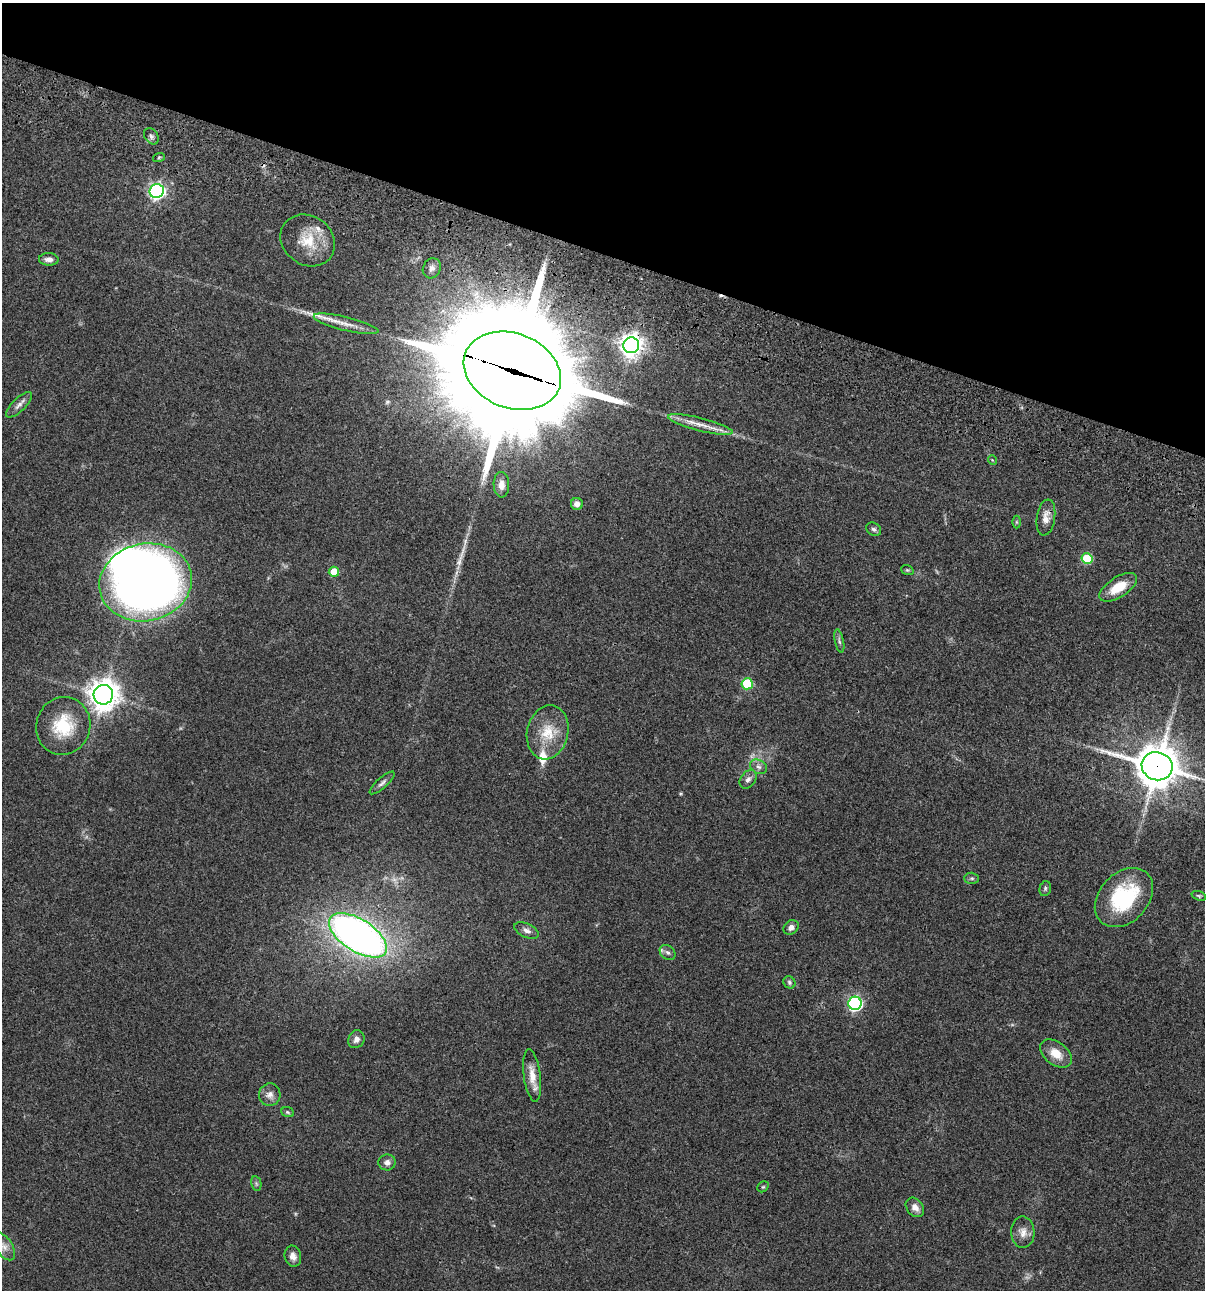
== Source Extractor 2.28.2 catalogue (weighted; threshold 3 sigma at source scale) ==
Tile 2 of 4 x 4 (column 2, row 1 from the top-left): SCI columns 1437-2639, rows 3986-5273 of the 5404 x 5390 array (HDU 1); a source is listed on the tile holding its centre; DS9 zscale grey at full resolution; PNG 1207 x 1292 px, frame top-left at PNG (2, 3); each listed source drawn as its Kron ellipse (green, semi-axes under 4 px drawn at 4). Shown black and unused: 20% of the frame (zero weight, under 3 of 4 exposures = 9% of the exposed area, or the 3 px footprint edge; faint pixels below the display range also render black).
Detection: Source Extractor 2.28.2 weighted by HDU 2 'WHT'; one run over the whole footprint, this tile lists its part. Background 0.0464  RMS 0.0055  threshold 0.0247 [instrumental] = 3 sigma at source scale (4.5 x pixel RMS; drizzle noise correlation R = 1.50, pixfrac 1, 0.05/0.05 arcsec/px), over >= 5 px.
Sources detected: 62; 2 too faint to see at this stretch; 1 inside a brighter object's white glare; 2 cosmic-ray / hot-pixel residue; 2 long thin detections or spike segments (spike, bleed or trail) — neither listed nor drawn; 2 inside a brighter listed object's ellipse — not listed separately; the other 53 listed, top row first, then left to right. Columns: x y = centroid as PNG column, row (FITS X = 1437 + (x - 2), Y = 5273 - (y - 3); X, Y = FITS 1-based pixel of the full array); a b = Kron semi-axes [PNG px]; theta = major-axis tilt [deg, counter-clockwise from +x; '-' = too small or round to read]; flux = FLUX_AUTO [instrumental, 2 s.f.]
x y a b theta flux
151 136 9 6 -55 1.5
159 157 6 3 20 0.69
157 191 7 7 - 170
308 240 29 24 -36 16
49 259 10 6 -4 2.7
432 268 10 8 64 2.4
346 324 33 7 -13 6.6
631 345 8 8 - 430
512 371 50 37 -21 19000
19 405 17 6 44 2.7
700 424 33 6 -14 7.2
992 460 5 3 - 0.4
501 485 13 8 -89 3.8
577 504 6 6 - 2.5
1046 518 18 9 81 4.7
1016 522 6 4 -90 0.68
874 529 8 6 -33 1.3
1087 558 5 5 - 26
907 570 6 4 -20 0.75
334 572 5 5 - 9.6
146 582 47 38 12 460
1118 587 21 10 33 12
839 641 11 4 -78 1.3
747 684 6 5 - 27
103 695 10 9 - 760
63 726 29 27 72 24
548 732 27 20 77 15
1157 766 15 14 - 1600
759 767 9 7 -30 2
748 779 10 7 54 2.3
382 783 16 5 42 1.9
972 878 7 5 -1 0.97
1045 889 8 5 75 1.1
1199 896 7 4 -20 0.84
1124 898 33 24 46 42
791 927 8 6 38 2.5
527 930 13 7 -25 2.4
358 935 33 16 -32 320
668 952 9 6 -42 1.7
789 982 6 5 - 1
855 1003 7 6 - 100
356 1039 9 8 - 2.7
1056 1054 18 11 -36 8
532 1075 26 8 -82 7.2
270 1095 11 10 - 3.3
288 1112 6 5 - 0.81
387 1162 8 8 - 2.5
256 1183 7 5 -79 1
763 1187 6 5 - 0.81
915 1207 11 8 -51 3.7
1023 1232 16 11 -88 4.6
4 1246 15 8 -57 4
293 1256 10 8 -76 3.1
Overlapping masked pixels (flux is a lower limit): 5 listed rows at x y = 631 345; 512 371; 1046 518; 1157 766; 358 935
Isophote crosses this tile's border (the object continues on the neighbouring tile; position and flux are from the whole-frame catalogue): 1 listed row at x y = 1157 766